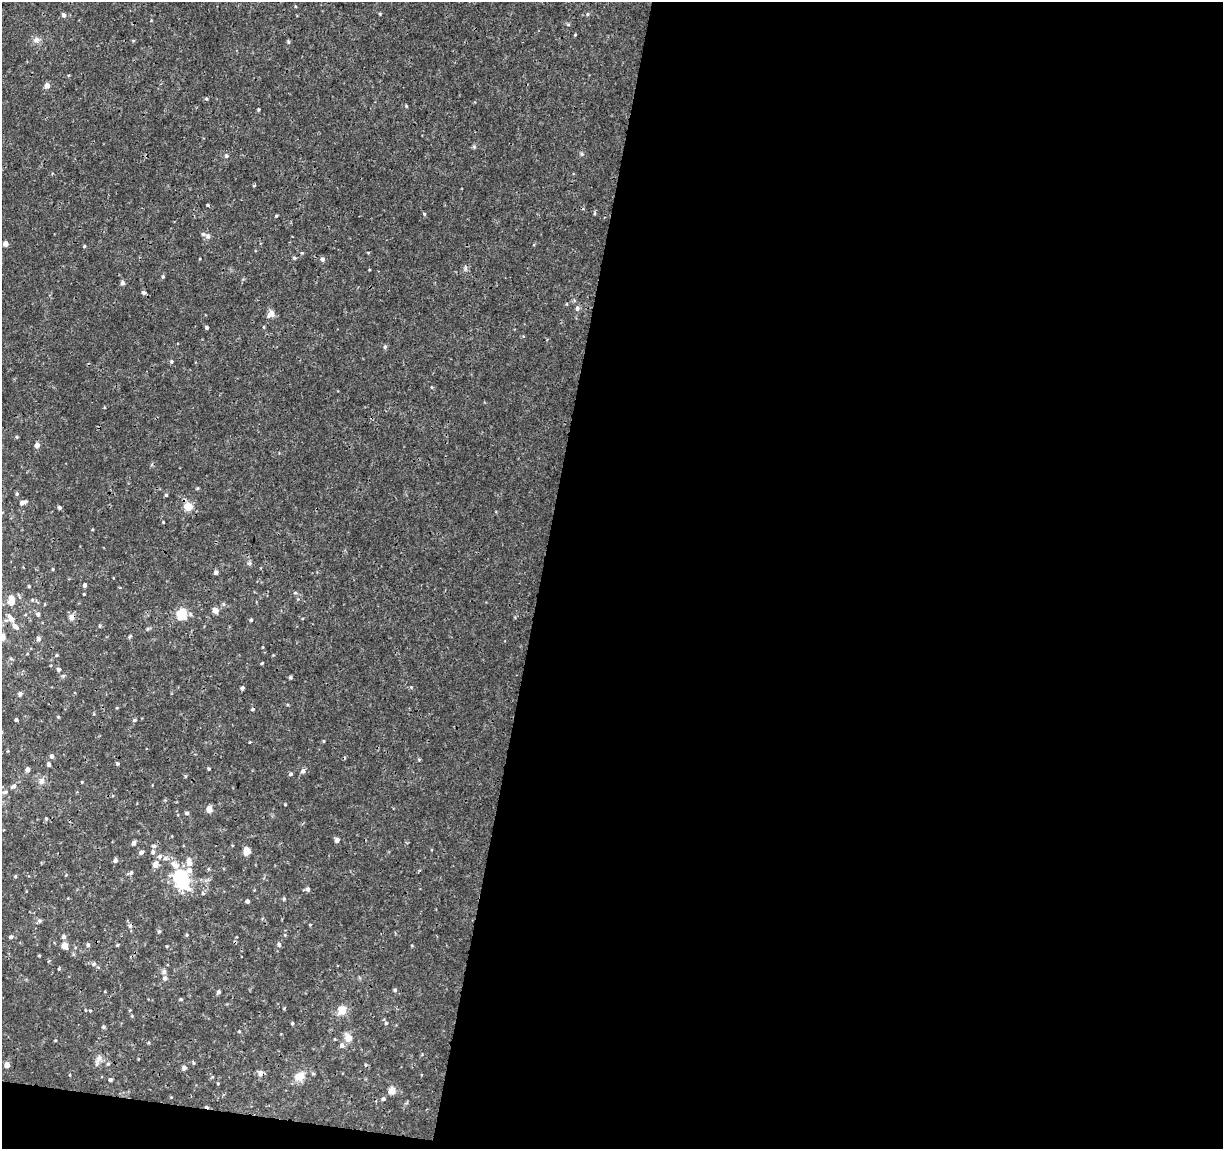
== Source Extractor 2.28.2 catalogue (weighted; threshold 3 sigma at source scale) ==
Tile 16 of 4 x 4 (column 4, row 4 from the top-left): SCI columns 3663-4883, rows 224-1370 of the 4892 x 5096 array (HDU 1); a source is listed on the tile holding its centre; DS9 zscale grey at full resolution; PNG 1225 x 1151 px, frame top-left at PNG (2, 2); no overlay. Shown black and unused: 57% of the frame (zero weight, under 3 of 4 exposures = <1% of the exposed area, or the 3 px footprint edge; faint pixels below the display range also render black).
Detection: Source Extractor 2.28.2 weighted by HDU 2 'WHT'; one run over the whole footprint, this tile lists its part. Background 0.00125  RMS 9.5e-04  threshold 0.00428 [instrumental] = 3 sigma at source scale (4.5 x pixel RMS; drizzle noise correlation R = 1.50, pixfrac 1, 0.0396/0.0396 arcsec/px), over >= 5 px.
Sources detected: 137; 3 cosmic-ray / hot-pixel residue — not listed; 4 inside a brighter listed object's ellipse — not listed separately; the other 130 listed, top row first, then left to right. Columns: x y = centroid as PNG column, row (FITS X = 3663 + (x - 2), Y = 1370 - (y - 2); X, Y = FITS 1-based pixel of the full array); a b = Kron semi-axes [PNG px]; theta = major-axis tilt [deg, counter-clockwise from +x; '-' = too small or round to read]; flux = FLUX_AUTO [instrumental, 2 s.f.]
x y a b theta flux
380 14 5 3 - 0.088
588 14 5 3 - 0.1
64 15 6 5 - 0.25
575 35 3 3 - 0.074
36 40 8 7 - 0.39
288 42 5 4 - 0.12
47 85 5 4 - 0.72
206 99 5 3 - 0.11
406 106 4 3 - 0.096
258 109 4 3 - 0.12
474 147 6 4 0 0.13
582 154 5 5 - 0.14
226 156 6 5 - 0.15
254 185 5 3 - 0.09
207 205 3 3 - 0.11
424 214 4 4 - 0.11
276 216 4 3 - 0.1
208 236 8 7 - 0.42
5 244 4 4 - 0.59
84 246 4 3 - 0.098
368 252 5 3 - 0.077
294 258 5 4 - 0.12
322 259 5 4 - 0.26
163 277 5 4 - 0.13
123 283 5 4 - 0.29
143 292 5 5 - 0.24
577 308 6 5 - 0.27
271 314 11 8 47 0.47
207 327 4 3 - 0.17
385 347 6 5 - 0.16
171 361 5 4 - 0.14
431 387 4 3 - 0.072
17 437 4 4 - 0.1
37 445 5 4 - 0.53
197 488 4 4 - 0.1
17 494 5 4 - 0.13
166 495 4 4 - 0.12
23 503 7 4 22 0.43
188 507 11 9 -15 1.1
59 508 4 4 - 0.18
163 522 3 3 - 0.079
53 569 3 3 - 0.1
216 572 4 4 - 0.31
84 585 5 4 - 0.24
29 586 4 3 - 0.095
11 600 11 8 87 0.91
32 600 5 3 - 0.088
215 610 9 6 -49 0.46
38 614 5 5 - 0.25
182 614 15 11 82 1.7
72 617 6 6 - 0.54
11 619 11 6 -57 0.67
251 620 4 4 - 0.12
99 626 5 3 - 0.097
130 636 5 4 - 0.11
38 639 6 5 - 0.24
57 655 4 4 - 0.1
262 663 4 3 - 0.087
59 669 5 4 - 0.21
290 677 4 4 - 0.15
242 688 4 4 - 0.18
20 694 5 5 - 0.22
58 717 4 4 - 0.091
16 720 4 3 - 0.16
135 720 5 4 - 0.11
324 741 5 3 - 0.082
52 756 5 4 - 0.27
49 764 5 4 - 0.24
117 764 5 4 - 0.11
27 769 5 5 - 0.36
209 769 3 3 - 0.12
303 771 6 6 - 0.28
291 774 4 4 - 0.18
41 781 8 8 - 0.4
82 782 4 3 - 0.07
13 786 8 6 30 0.31
5 792 8 5 15 0.19
285 804 4 3 - 0.072
209 809 5 5 - 1.1
187 813 5 4 - 0.17
46 819 5 4 - 0.15
337 840 5 5 - 0.36
134 843 5 4 - 0.27
154 846 6 4 -2 0.19
246 851 8 6 -89 0.87
141 852 6 5 - 0.23
153 852 5 5 - 0.22
160 856 7 6 - 0.28
115 860 5 4 - 0.3
189 862 10 6 -77 0.66
155 864 7 6 - 0.52
131 872 6 4 62 0.17
15 876 5 3 - 0.087
181 880 20 14 -64 6.2
308 889 5 5 - 0.22
284 898 5 4 - 0.12
247 901 4 4 - 0.22
39 921 6 6 - 0.19
159 931 5 4 - 0.13
187 935 4 4 - 0.098
11 937 5 5 - 0.2
63 937 6 5 - 0.24
279 944 5 5 - 0.21
88 945 5 4 - 0.19
117 945 4 4 - 0.1
65 946 5 5 - 1
94 964 6 5 - 0.2
164 971 6 5 - 0.26
165 978 6 6 - 0.25
395 990 5 4 - 0.14
218 992 5 4 - 0.21
181 999 4 3 - 0.11
342 1010 12 11 - 0.96
90 1011 5 3 - 0.093
132 1016 4 3 - 0.087
292 1023 4 3 - 0.1
386 1023 5 4 - 0.13
103 1027 5 4 - 0.13
348 1038 12 9 -72 0.75
342 1045 7 6 - 0.3
98 1059 11 7 64 0.42
108 1064 5 5 - 0.14
7 1065 5 4 - 0.65
184 1068 5 5 - 0.27
260 1073 7 6 - 0.42
299 1076 16 11 19 1.1
110 1080 4 4 - 0.18
218 1083 4 2 - 0.077
392 1091 7 6 - 0.82
383 1099 5 5 - 0.17
Overlapping masked pixels (flux is a lower limit): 1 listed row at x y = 72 617